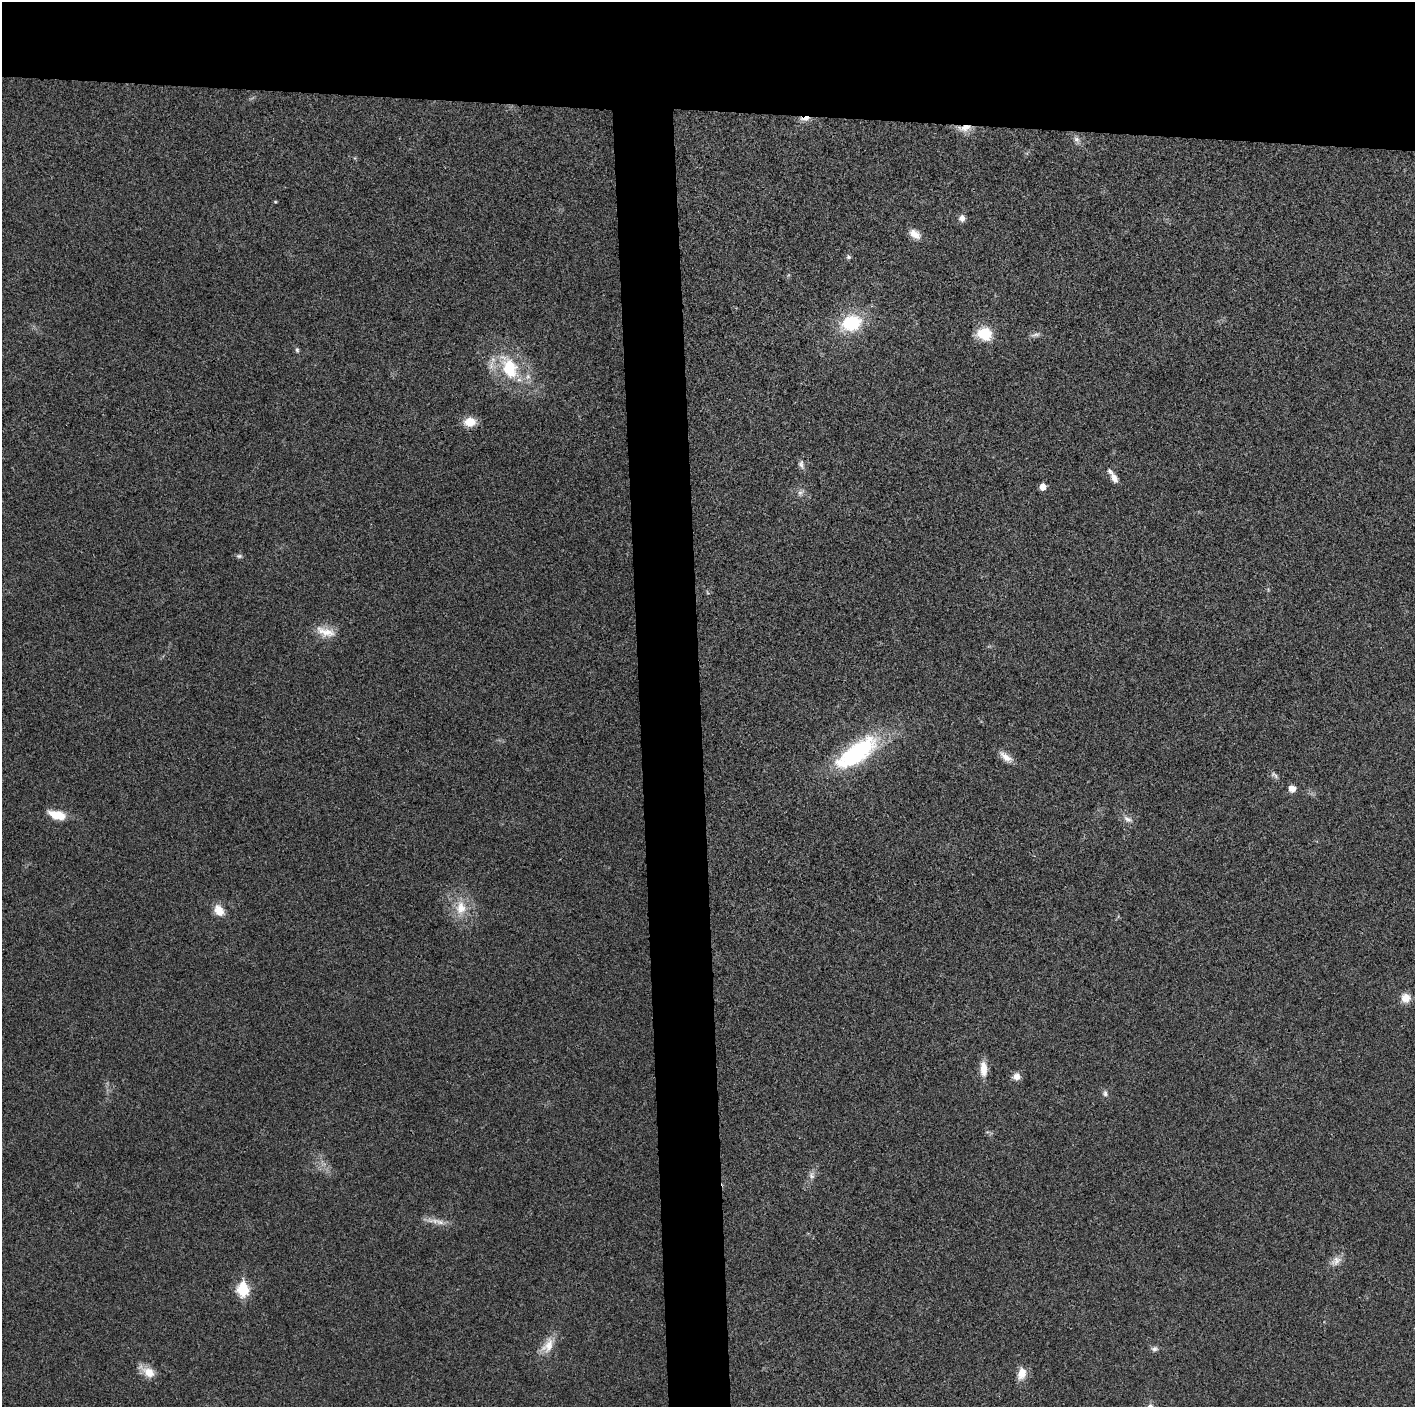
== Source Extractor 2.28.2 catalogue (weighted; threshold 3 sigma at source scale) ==
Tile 2 of 3 x 3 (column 2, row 1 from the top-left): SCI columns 1415-2827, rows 2817-4221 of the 4252 x 4226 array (HDU 1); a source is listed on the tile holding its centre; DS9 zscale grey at full resolution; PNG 1417 x 1409 px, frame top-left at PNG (2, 2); no overlay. Shown black and unused: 12% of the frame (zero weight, under 3 of 4 exposures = <1% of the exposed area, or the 3 px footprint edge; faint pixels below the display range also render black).
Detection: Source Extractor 2.28.2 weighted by HDU 2 'WHT'; one run over the whole footprint, this tile lists its part. Background 0.0204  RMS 0.0055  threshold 0.025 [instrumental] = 3 sigma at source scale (4.5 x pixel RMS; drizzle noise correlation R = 1.50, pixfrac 1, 0.05/0.05 arcsec/px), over >= 5 px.
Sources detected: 40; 1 inside a brighter listed object's ellipse — not listed separately; the other 39 listed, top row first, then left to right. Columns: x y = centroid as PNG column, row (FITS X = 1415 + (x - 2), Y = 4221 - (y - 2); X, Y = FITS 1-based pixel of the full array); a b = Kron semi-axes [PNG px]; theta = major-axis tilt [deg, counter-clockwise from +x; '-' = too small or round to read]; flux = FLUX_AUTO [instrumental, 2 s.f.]
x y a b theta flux
805 118 12 5 14 4.2
964 128 19 9 9 6.1
1077 140 10 7 -51 2.3
275 202 4 4 - 0.55
962 218 8 7 - 2.8
915 234 16 10 -35 5.1
848 257 7 6 - 1.2
851 323 22 17 20 31
984 334 18 14 -13 14
1035 335 15 5 18 2.1
297 350 8 5 -80 1.1
509 368 36 20 -63 32
470 422 12 9 7 9
801 464 13 7 -74 2.3
1114 478 12 7 -64 3.7
1043 487 5 5 - 5.7
800 493 11 7 49 2.3
239 556 9 5 -6 1.3
325 632 28 12 -16 9.1
857 752 55 21 35 68
1006 757 21 8 -38 5.1
1274 775 12 6 -40 1.8
1292 788 6 6 - 4.9
57 815 21 10 -15 10
1128 819 15 7 -29 3.2
461 908 22 15 -89 13
219 910 13 10 -54 7.8
1406 998 10 10 - 5.8
984 1069 20 9 -88 6.8
1016 1076 9 8 - 3.8
1105 1093 9 7 -73 1.7
811 1175 11 7 -72 2.4
435 1221 26 7 -9 5.3
1336 1261 17 11 34 4.6
243 1290 7 6 - 52
548 1345 25 14 58 9.1
1154 1349 9 7 10 1.8
148 1372 21 10 -34 7.6
1022 1373 16 10 77 6.7
Overlapping masked pixels (flux is a lower limit): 2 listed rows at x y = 805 118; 964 128